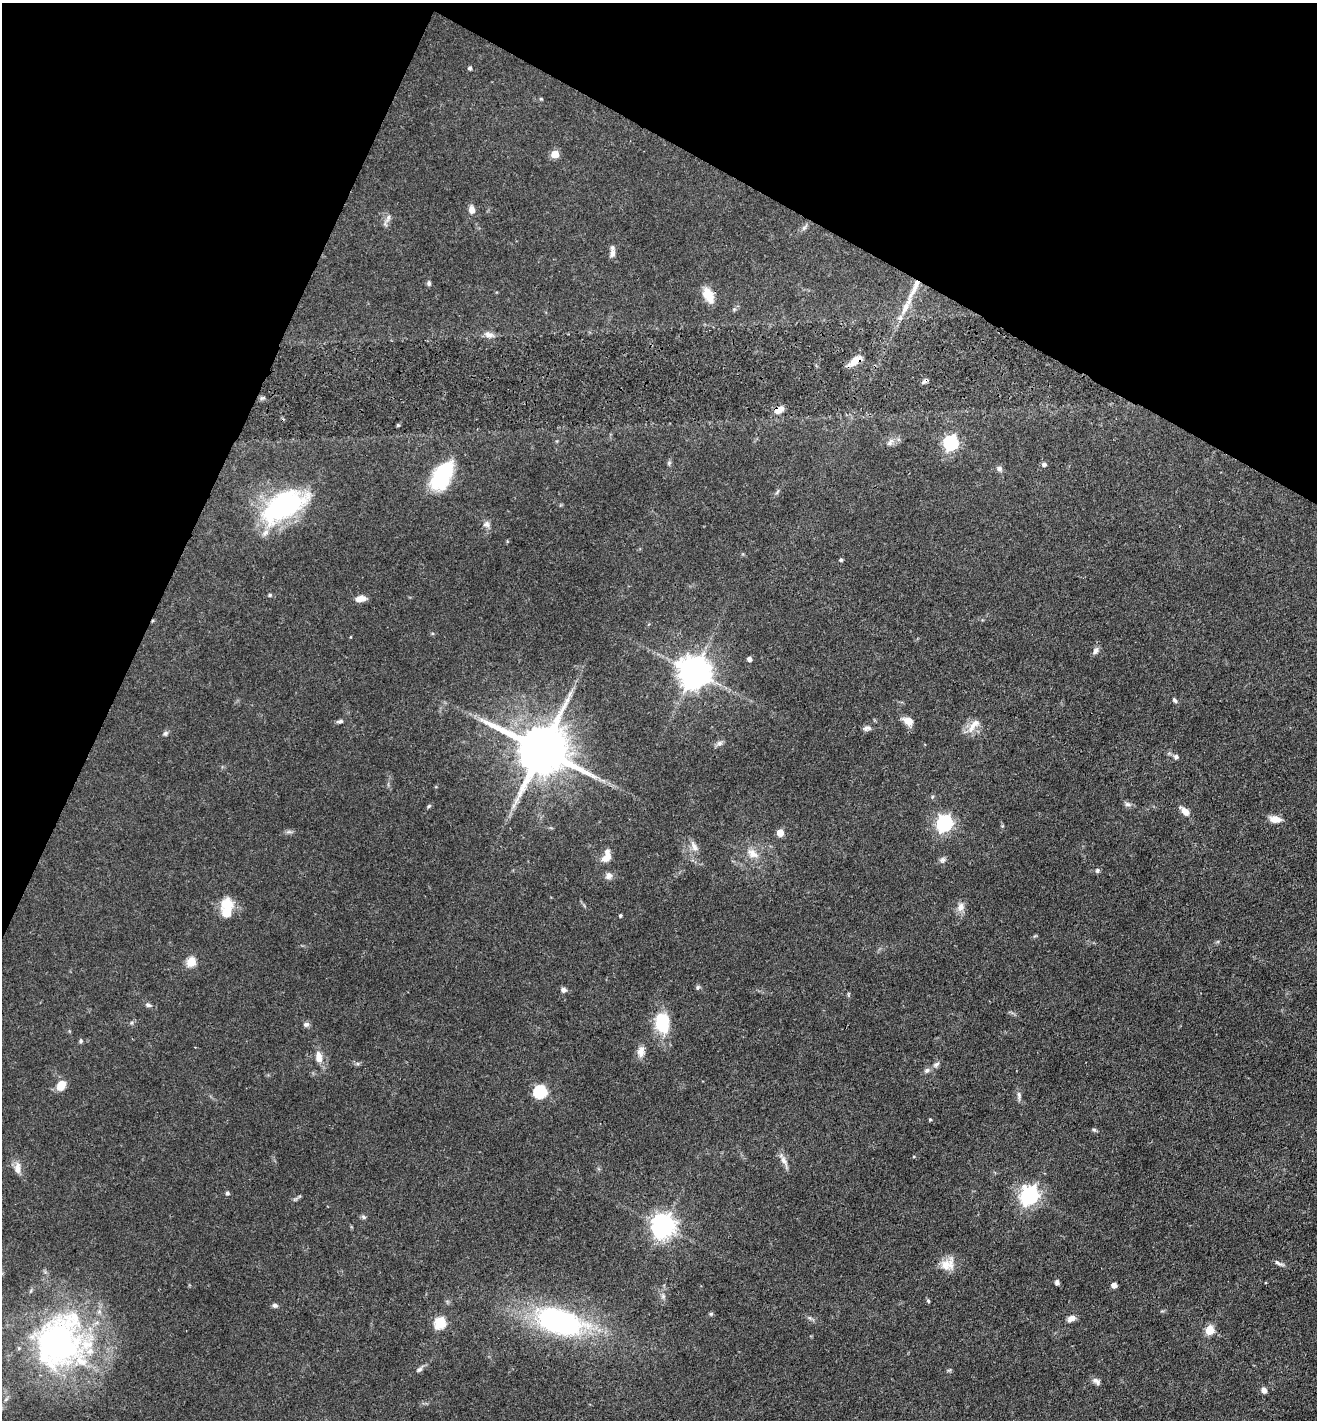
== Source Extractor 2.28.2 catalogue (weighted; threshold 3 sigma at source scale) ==
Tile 2 of 4 x 4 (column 2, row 1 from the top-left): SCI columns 1459-2773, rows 4254-5671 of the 5683 x 5673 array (HDU 1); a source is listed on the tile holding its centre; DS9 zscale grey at full resolution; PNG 1319 x 1422 px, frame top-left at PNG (2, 3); no overlay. Shown black and unused: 23% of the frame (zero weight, under 3 of 4 exposures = <1% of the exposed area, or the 3 px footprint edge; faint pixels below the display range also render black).
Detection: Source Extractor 2.28.2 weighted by HDU 2 'WHT'; one run over the whole footprint, this tile lists its part. Background 0.109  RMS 0.0045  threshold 0.02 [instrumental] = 3 sigma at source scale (4.5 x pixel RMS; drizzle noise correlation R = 1.50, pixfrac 1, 0.05/0.05 arcsec/px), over >= 5 px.
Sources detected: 100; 1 inside a brighter object's white glare — not listed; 3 inside a brighter listed object's ellipse — not listed separately; the other 96 listed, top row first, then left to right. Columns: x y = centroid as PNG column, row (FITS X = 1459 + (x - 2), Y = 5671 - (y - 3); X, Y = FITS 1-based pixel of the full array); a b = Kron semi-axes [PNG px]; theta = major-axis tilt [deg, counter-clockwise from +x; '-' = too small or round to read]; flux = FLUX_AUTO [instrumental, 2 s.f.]
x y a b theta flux
470 68 4 4 - 0.88
555 154 5 5 - 11
472 210 8 6 -78 3.2
388 218 14 6 65 2
804 228 9 3 45 0.97
612 253 12 7 81 2.1
429 283 6 5 - 1
708 295 20 11 -63 6.7
906 306 32 8 62 8
488 334 12 8 -20 2.7
855 361 18 7 37 5.2
925 381 8 5 32 1.3
263 398 9 3 13 0.72
779 410 11 7 27 4.3
398 425 4 4 - 0.5
890 442 11 6 64 1.7
951 443 6 6 - 95
669 463 6 5 - 0.74
1044 464 5 5 - 1.5
999 469 7 7 - 1.4
442 476 34 18 59 31
777 492 8 3 58 0.74
283 506 51 25 29 67
486 524 10 8 -1 1.8
841 560 4 4 - 0.87
270 595 5 4 - 0.79
361 599 11 6 7 3.9
1095 651 11 6 63 1.9
749 659 4 4 - 1.8
694 672 9 9 - 850
570 694 12 5 66 1.9
1175 700 7 5 -45 0.96
340 721 8 4 8 1.1
908 721 11 8 -25 4.4
972 727 20 8 62 4.6
867 728 11 6 13 1.6
165 733 7 6 - 0.98
720 743 9 6 27 1.4
542 750 17 14 -26 2800
1176 757 6 6 - 1.3
1127 804 8 6 -16 1.3
429 806 6 4 45 0.62
1185 811 13 6 -44 3.5
1275 819 14 7 -4 3.9
944 823 7 6 - 130
289 832 7 4 -18 0.95
780 833 5 5 - 7.2
694 846 17 7 -64 2.8
753 854 18 11 -32 5.2
606 856 17 9 70 5
942 860 8 8 - 1.4
1097 871 6 5 - 0.95
609 876 10 8 45 2.2
226 903 18 15 3 8.6
961 907 12 9 74 3.1
620 915 3 3 - 0.69
191 962 5 5 - 23
698 987 7 6 - 0.85
564 990 7 6 - 1.7
148 1005 8 5 -27 1.1
662 1023 21 15 -82 19
306 1024 8 6 1 1.3
81 1041 5 5 - 0.84
641 1051 15 9 80 3.2
319 1057 16 9 -81 4.3
937 1064 9 5 27 1.2
927 1070 8 6 25 1.3
61 1085 11 8 56 6.5
540 1092 6 6 - 50
1019 1095 12 5 -88 1.5
930 1120 4 3 - 0.55
1094 1130 6 5 - 0.73
914 1156 4 3 - 0.4
784 1161 16 7 -60 2.9
17 1168 15 8 -87 3.3
227 1193 5 5 - 0.93
1029 1195 7 7 - 190
363 1217 7 5 -28 0.87
663 1226 8 8 - 380
1279 1263 15 4 -25 1.4
948 1264 20 15 29 6.5
1057 1282 6 5 - 1.1
1114 1285 4 4 - 3.3
663 1296 6 6 - 1
928 1301 5 4 - 0.73
275 1305 7 6 - 1.1
711 1314 6 5 - 0.72
1071 1318 10 7 26 2.5
559 1321 45 22 -19 98
440 1323 6 5 - 41
1210 1330 5 5 - 15
60 1342 70 66 62 140
419 1369 9 6 31 1.3
1096 1381 12 7 -38 1.8
1264 1390 6 5 - 2.2
6 1399 7 4 20 0.77
Overlapping masked pixels (flux is a lower limit): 3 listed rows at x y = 855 361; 925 381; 779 410